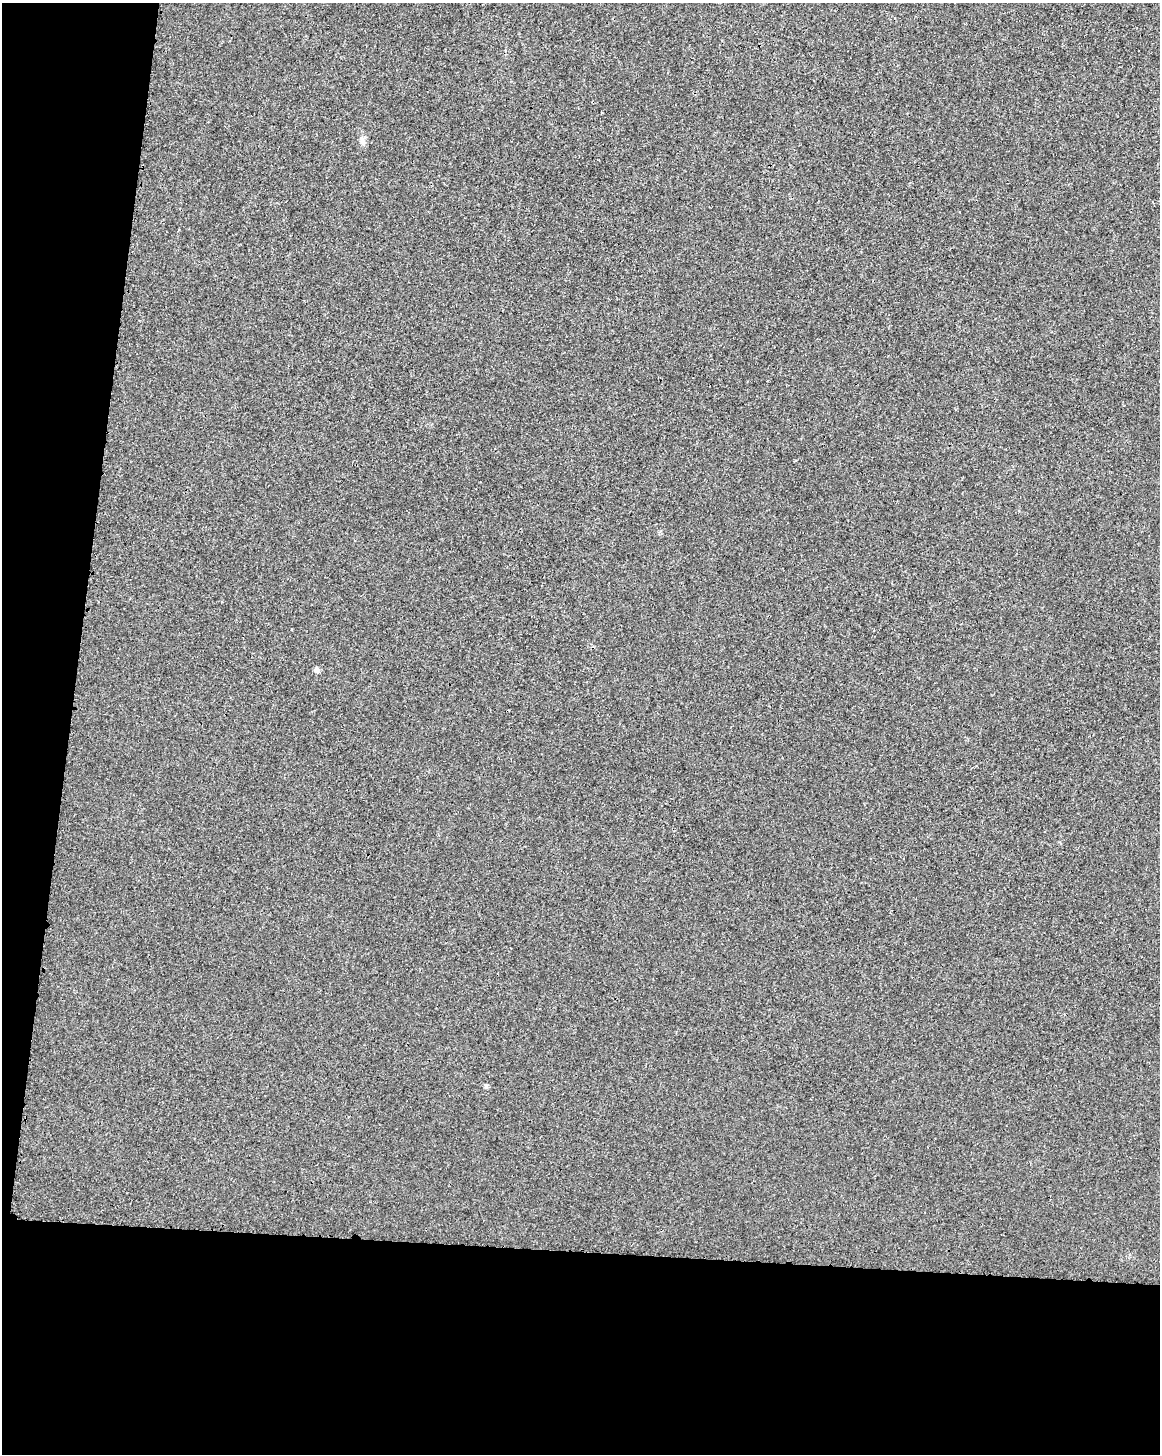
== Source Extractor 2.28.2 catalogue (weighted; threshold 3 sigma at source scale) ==
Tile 9 of 4 x 3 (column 1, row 3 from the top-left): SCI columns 22-1179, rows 296-1747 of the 4666 x 4889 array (HDU 1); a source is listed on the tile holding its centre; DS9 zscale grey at full resolution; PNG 1162 x 1456 px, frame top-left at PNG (2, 3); no overlay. Shown black and unused: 20% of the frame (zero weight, under 3 of 4 exposures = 2% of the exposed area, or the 3 px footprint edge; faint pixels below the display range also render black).
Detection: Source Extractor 2.28.2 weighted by HDU 2 'WHT'; one run over the whole footprint, this tile lists its part. Background 1.91e-04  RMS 0.0029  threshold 0.013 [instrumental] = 3 sigma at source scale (4.5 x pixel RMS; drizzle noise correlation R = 1.50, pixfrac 1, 0.0396/0.0396 arcsec/px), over >= 5 px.
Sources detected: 3; all 3 listed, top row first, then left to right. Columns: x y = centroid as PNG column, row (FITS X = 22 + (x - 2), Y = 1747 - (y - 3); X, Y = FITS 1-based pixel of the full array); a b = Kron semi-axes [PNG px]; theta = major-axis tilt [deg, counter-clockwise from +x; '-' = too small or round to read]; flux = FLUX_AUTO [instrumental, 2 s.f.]
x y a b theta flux
362 141 16 6 -76 1.4
316 670 7 6 - 0.84
486 1086 6 5 - 0.47